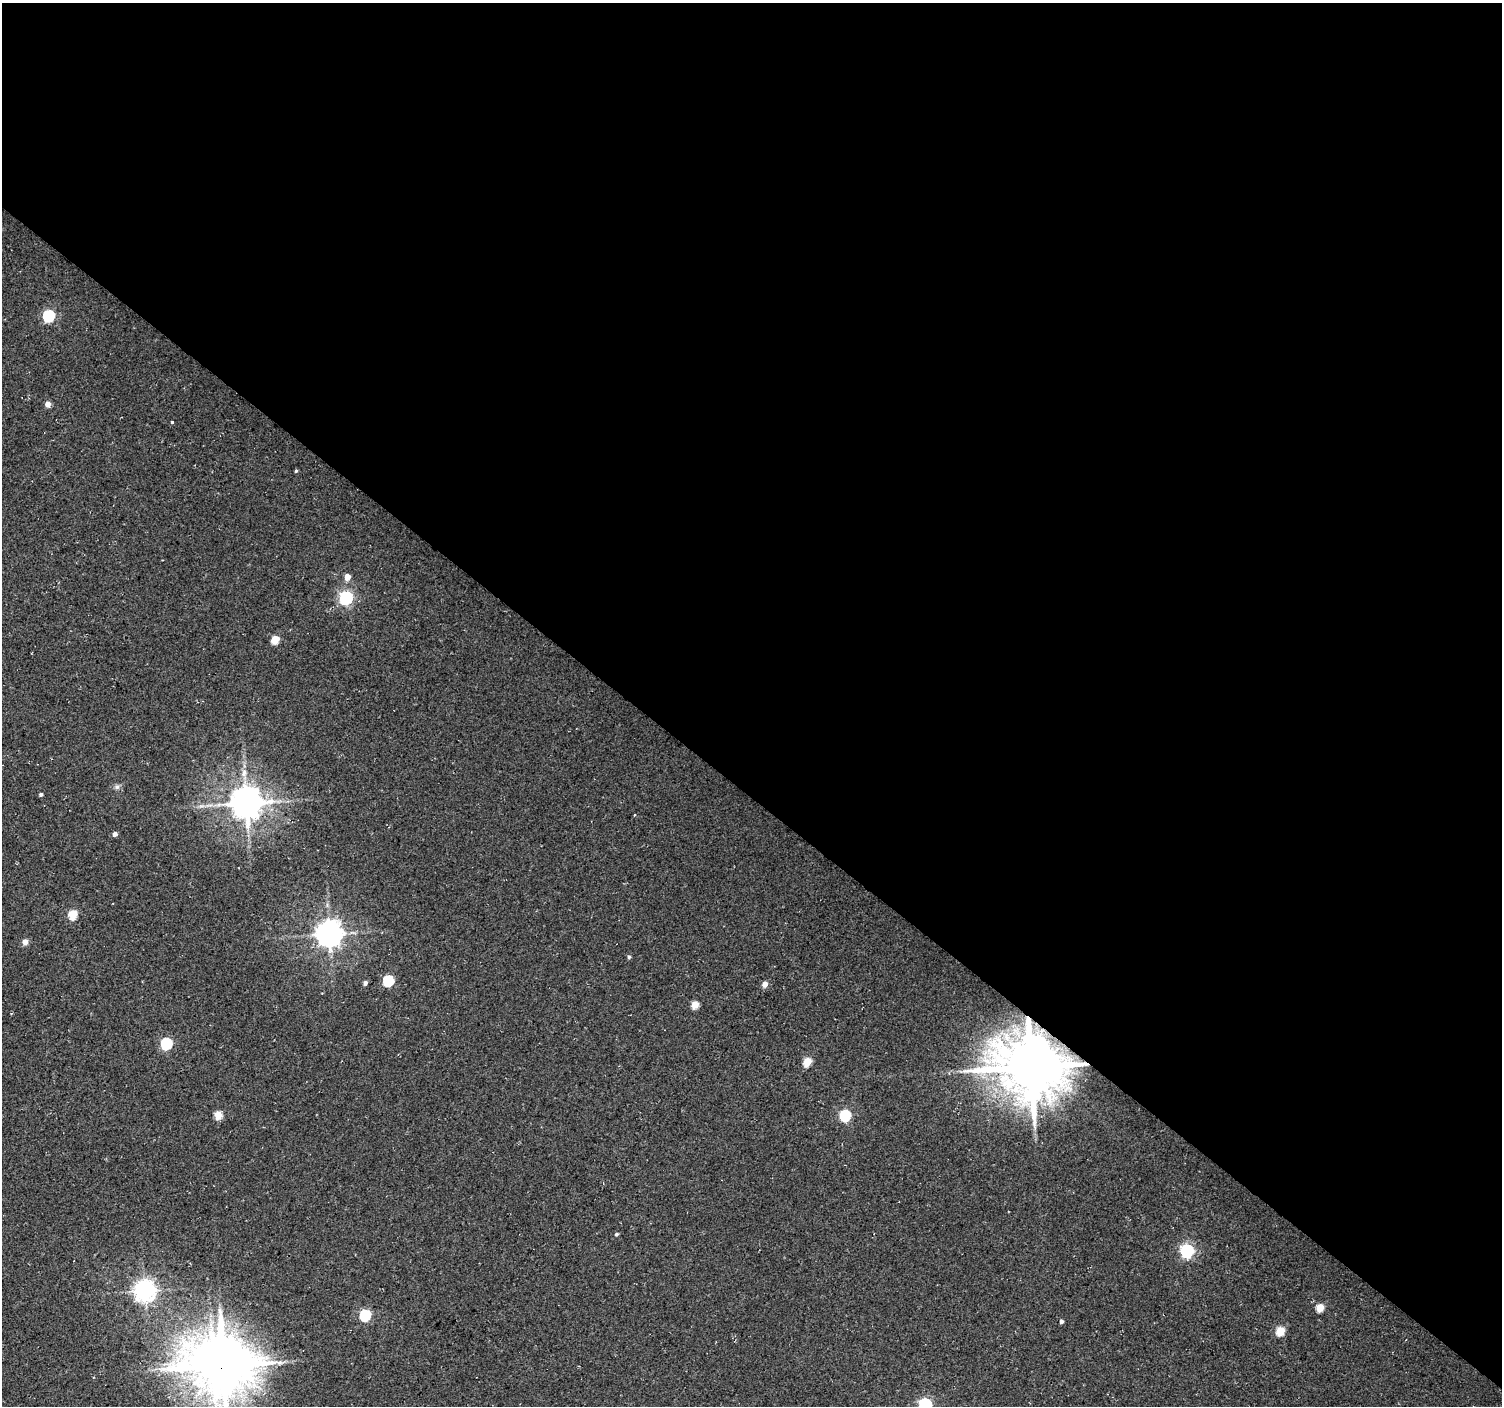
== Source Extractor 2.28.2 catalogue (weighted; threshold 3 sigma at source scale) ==
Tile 3 of 4 x 4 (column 3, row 1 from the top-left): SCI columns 3005-4504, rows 4449-5852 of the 6003 x 6026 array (HDU 1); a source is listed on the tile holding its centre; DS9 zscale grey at full resolution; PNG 1504 x 1408 px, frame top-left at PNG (2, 3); no overlay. Shown black and unused: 57% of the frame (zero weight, under 2 of 3 exposures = <1% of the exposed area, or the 3 px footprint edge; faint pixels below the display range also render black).
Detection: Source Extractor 2.28.2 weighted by HDU 2 'WHT'; one run over the whole footprint, this tile lists its part. Background 0.0266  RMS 0.0082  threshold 0.0367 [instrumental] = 3 sigma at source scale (4.5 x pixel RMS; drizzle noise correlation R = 1.50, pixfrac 1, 0.0396/0.0396 arcsec/px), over >= 5 px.
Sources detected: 35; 1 inside a brighter object's white glare — not listed; the other 34 listed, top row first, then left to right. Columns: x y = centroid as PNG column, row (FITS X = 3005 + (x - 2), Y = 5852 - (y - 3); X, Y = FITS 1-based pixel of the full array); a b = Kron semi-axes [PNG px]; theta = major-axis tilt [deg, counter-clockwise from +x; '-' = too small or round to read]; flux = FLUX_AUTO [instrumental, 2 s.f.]
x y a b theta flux
49 316 6 6 - 86
48 404 5 5 - 5.6
172 422 3 3 - 1.4
296 471 4 3 - 1.1
347 577 5 5 - 8.9
346 598 6 6 - 150
275 639 5 5 - 21
244 774 18 7 -86 8
117 787 8 6 1 2.5
41 794 4 4 - 1.6
246 803 9 9 - 1700
115 834 4 4 - 3.5
73 915 5 5 - 30
329 934 8 8 - 920
25 942 5 4 - 7.8
629 957 4 4 - 1.7
388 981 6 5 - 65
365 983 4 4 - 2.9
765 984 6 5 - 5.4
695 1005 5 4 - 17
166 1043 6 5 - 72
807 1062 5 5 - 25
1031 1067 21 19 -14 4800
218 1115 5 5 - 18
845 1115 6 5 - 77
616 1234 4 3 - 1.5
1187 1251 6 6 - 160
144 1291 7 7 - 540
1320 1308 5 5 - 19
365 1315 6 5 - 75
1061 1321 4 4 - 2.4
1280 1331 5 5 - 28
223 1365 19 17 51 3700
925 1404 6 6 - 120
Overlapping masked pixels (flux is a lower limit): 2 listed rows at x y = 1031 1067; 223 1365
Isophote crosses this tile's border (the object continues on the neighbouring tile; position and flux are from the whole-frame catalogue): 2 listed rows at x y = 223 1365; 925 1404